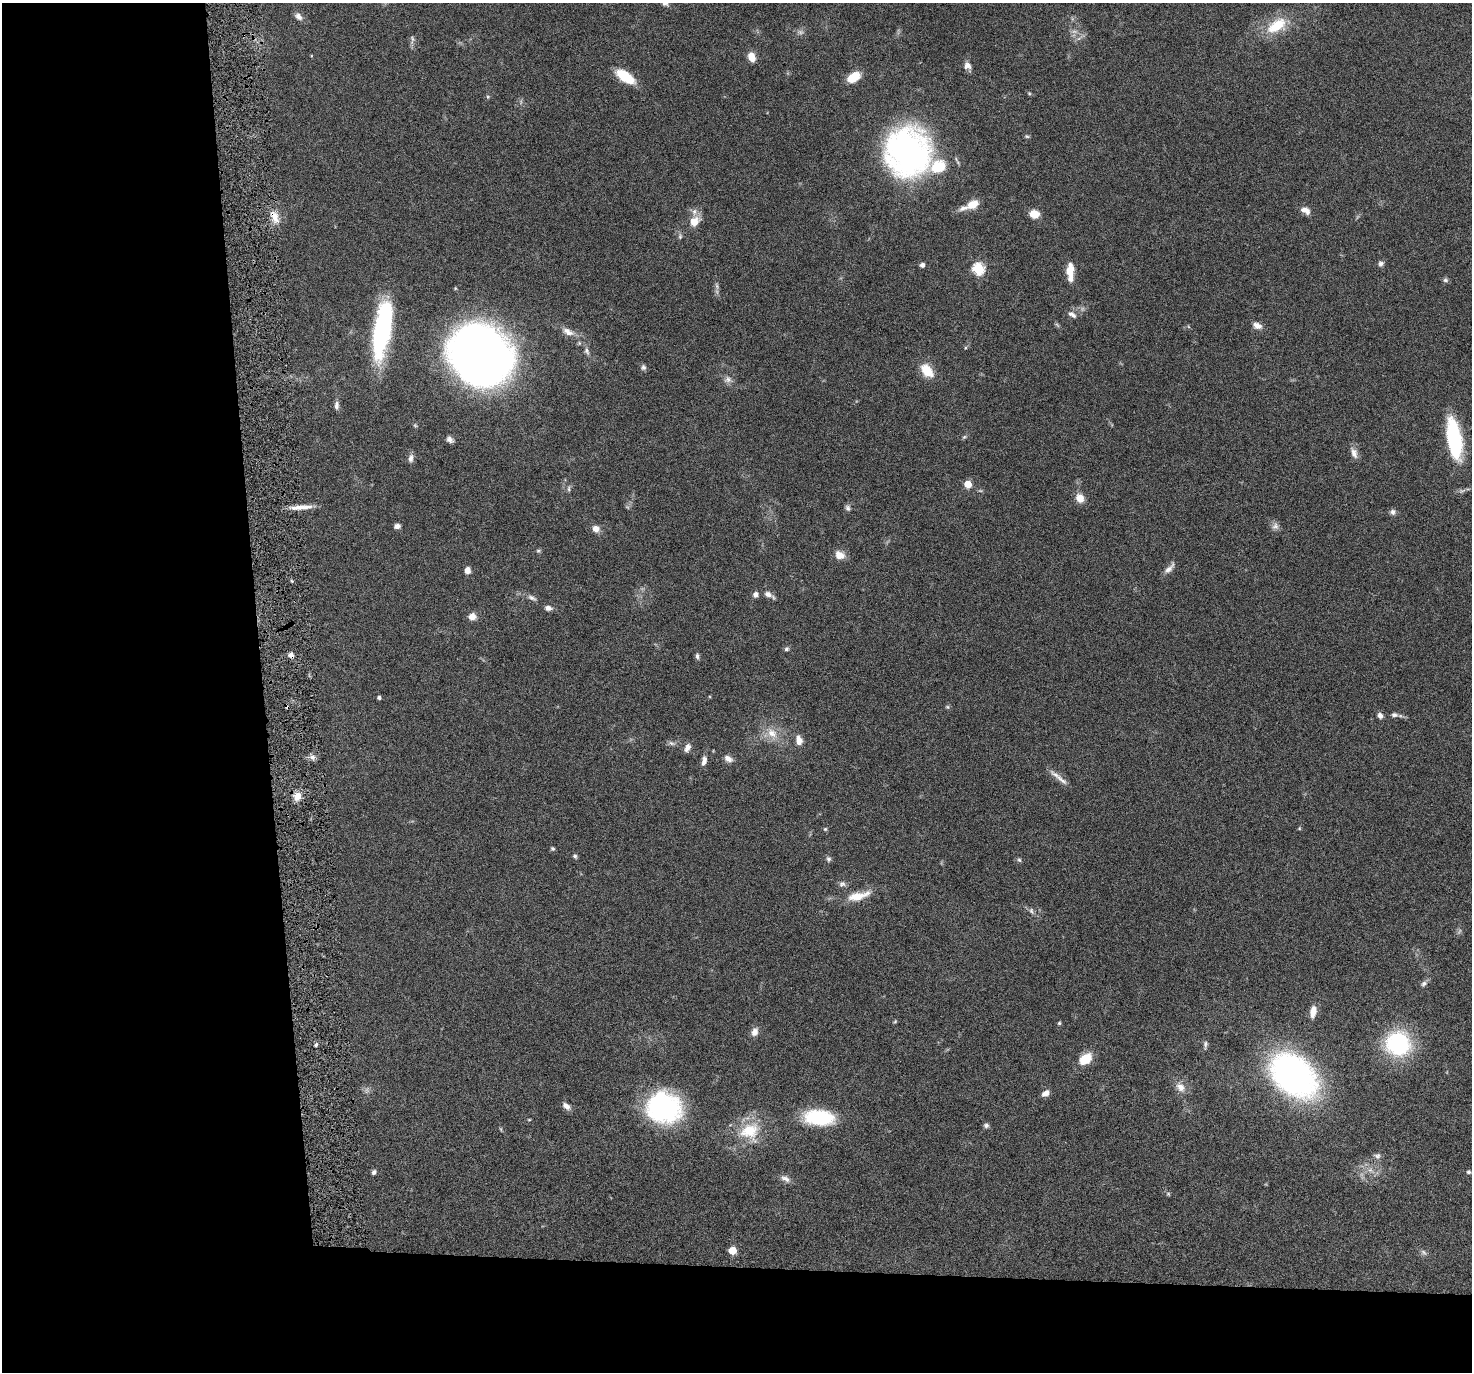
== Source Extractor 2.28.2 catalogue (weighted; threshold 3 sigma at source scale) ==
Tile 7 of 3 x 3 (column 1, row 3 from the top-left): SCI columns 1-1470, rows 114-1483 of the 4410 x 4337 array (HDU 1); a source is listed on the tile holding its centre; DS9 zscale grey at full resolution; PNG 1474 x 1374 px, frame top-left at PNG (2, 3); no overlay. Shown black and unused: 24% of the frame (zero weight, under 4 of 8 exposures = <1% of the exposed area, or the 3 px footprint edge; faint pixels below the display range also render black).
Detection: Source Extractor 2.28.2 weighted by HDU 2 'WHT'; one run over the whole footprint, this tile lists its part. Background 0.0647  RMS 0.0041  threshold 0.017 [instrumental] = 3 sigma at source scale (4.09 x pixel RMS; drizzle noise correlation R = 1.36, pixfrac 0.8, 0.05/0.05 arcsec/px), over >= 5 px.
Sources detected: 121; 5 too faint to see at this stretch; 1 inside a brighter object's white glare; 1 cosmic-ray / hot-pixel residue — not listed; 3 inside a brighter listed object's ellipse — not listed separately; the other 111 listed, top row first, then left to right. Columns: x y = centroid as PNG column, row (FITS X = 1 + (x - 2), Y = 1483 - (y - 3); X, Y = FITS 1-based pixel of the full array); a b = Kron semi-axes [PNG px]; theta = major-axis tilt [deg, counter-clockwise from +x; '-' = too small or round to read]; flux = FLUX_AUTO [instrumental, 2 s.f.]
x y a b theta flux
665 3 11 9 -38 2.1
298 16 11 7 -45 2
1277 25 28 15 33 12
412 40 15 5 86 1.2
752 57 10 7 -68 4.3
967 66 10 10 - 2.1
625 76 21 9 -35 12
854 77 12 8 33 9
1029 93 5 4 - 0.45
488 97 5 3 - 0.42
1027 136 7 5 -20 0.56
908 152 34 31 -76 160
938 167 22 16 25 12
973 204 13 9 26 4.9
1306 210 11 7 -30 3
1034 214 11 8 -10 4.3
274 217 19 9 -61 4.4
694 221 14 10 39 4.8
680 236 9 5 81 0.88
1381 264 8 7 - 1.2
922 265 5 5 - 1.4
978 269 6 6 - 37
1070 270 15 8 87 6
1445 280 7 6 - 0.84
717 286 10 5 -70 1.1
1072 314 12 6 -29 1.8
1057 325 9 3 -45 0.59
1257 326 10 7 -21 2.6
381 331 52 16 86 50
568 332 19 9 -25 3.5
587 351 11 7 -69 1.5
481 355 46 41 -41 370
643 367 8 7 - 1
927 370 18 12 -52 7.4
728 379 11 9 14 2
336 405 11 6 86 1.5
964 437 7 4 44 0.61
450 439 8 6 -41 1.5
1454 439 44 15 -80 33
1354 453 15 8 -72 2.5
411 458 10 7 74 1.8
968 484 5 5 - 9.8
569 489 8 4 -90 0.74
1080 498 10 8 -57 4.2
302 507 28 6 5 4.5
848 508 8 6 -75 1.1
1393 512 7 7 - 1.3
397 526 7 5 7 1.4
1275 526 11 9 65 1.7
596 529 8 7 - 2.5
538 551 6 5 - 0.59
840 555 12 9 -27 3.7
1169 568 18 6 48 2.2
467 570 7 6 - 2.4
292 581 5 3 - 0.4
756 594 6 6 - 1.5
768 594 10 7 -29 2
532 598 14 6 -26 1.6
548 608 8 6 -6 1.7
472 617 8 7 - 3.2
786 649 6 6 - 0.77
291 655 6 5 - 1.7
697 656 9 5 -80 0.88
379 698 4 4 - 0.88
947 707 7 5 -21 0.58
1380 715 7 6 - 1.5
1394 715 8 6 3 1.3
772 733 17 13 -44 6
799 740 11 7 -81 3.1
672 743 11 5 -17 1.1
687 747 10 6 63 2.2
312 757 8 6 -2 1.5
728 759 11 7 -32 2.1
704 761 12 6 78 2
1061 780 34 5 -39 2.9
297 796 11 9 63 3.3
1299 828 5 3 - 0.37
825 829 5 5 - 0.5
553 848 5 5 - 0.57
575 856 6 5 - 0.76
828 859 8 6 -73 0.92
1019 860 6 5 - 0.63
842 884 9 8 - 1.3
858 896 33 11 15 7.9
1031 911 9 6 -70 1.1
1424 984 9 6 44 1.2
1313 1012 15 7 81 3.5
895 1021 5 4 - 0.45
1059 1023 4 4 - 0.61
755 1032 11 8 71 2.5
1205 1044 10 5 83 1
1398 1044 16 16 - 54
316 1045 5 4 - 0.67
1085 1059 14 9 33 8.1
1294 1075 31 21 -42 180
1180 1087 15 11 -49 3.5
1046 1093 9 6 35 2.3
566 1106 11 6 -38 2
664 1108 33 29 -14 58
819 1117 33 16 -5 24
529 1120 5 3 - 0.34
986 1125 6 6 - 1.1
750 1131 28 25 10 15
1377 1156 10 8 -6 1.5
1370 1170 9 6 -35 1.9
374 1172 6 5 - 0.94
1468 1172 4 4 - 0.89
785 1178 14 8 -29 2
1168 1194 6 5 - 0.55
732 1250 5 5 - 10
1424 1252 9 6 -40 1.2
Overlapping masked pixels (flux is a lower limit): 2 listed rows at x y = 274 217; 291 655
Isophote crosses this tile's border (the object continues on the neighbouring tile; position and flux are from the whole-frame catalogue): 1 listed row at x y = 665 3